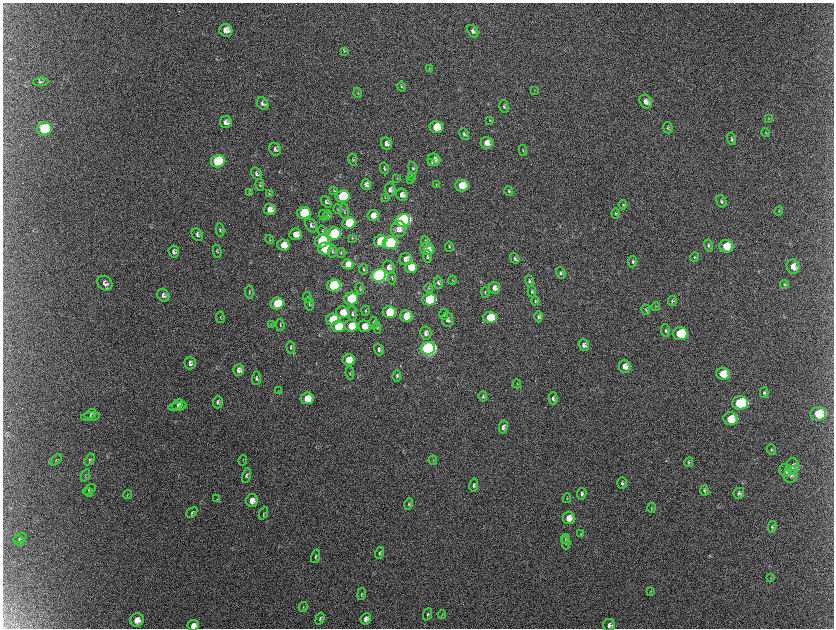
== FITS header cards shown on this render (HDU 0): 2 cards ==
NAXIS1  =                 1663 / length of data axis 1
NAXIS2  =                 1252 / length of data axis 2

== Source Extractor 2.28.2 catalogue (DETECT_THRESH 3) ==
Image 1663 x 1252 px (HDU 0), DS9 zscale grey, zoomed out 1/2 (1 PNG px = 2 x 2 image px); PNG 836 x 630 px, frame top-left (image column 2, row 1251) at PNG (3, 3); each listed source drawn as its Kron ellipse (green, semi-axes under 4 px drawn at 4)
Background 2220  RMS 34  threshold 103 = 3 sigma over >= 5 px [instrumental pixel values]
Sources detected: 221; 9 cannot appear on this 1/2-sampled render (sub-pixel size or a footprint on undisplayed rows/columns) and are neither listed nor drawn; the other 212 listed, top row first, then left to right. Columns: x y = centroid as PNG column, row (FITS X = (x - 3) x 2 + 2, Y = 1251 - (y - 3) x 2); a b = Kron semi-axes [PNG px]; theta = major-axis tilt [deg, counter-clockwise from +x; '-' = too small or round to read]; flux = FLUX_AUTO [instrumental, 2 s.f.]
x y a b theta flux
226 30 6 6 - 5.4e+04
473 31 7 4 -54 2.2e+04
344 51 3 3 - 4.8e+03
429 68 3 2 - 3.2e+03
41 82 7 3 4 8.5e+03
401 86 5 3 - 7.8e+03
534 90 3 2 - 3.1e+03
358 93 5 3 - 6.3e+03
646 102 7 6 - 4.2e+04
263 103 7 5 -55 1.9e+04
504 106 6 4 -78 1.3e+04
769 119 4 3 - 4.8e+03
490 120 4 3 - 5.3e+03
226 122 6 6 - 3.4e+04
436 127 6 6 - 1.7e+05
668 128 5 4 - 1.1e+04
44 129 7 6 - 4.8e+05
766 133 4 2 - 5.1e+03
464 134 6 4 -65 1.4e+04
732 139 6 4 -72 1.5e+04
487 143 6 6 - 5.2e+04
386 144 6 5 - 2.8e+04
275 149 7 5 -58 1.9e+04
523 151 5 3 - 6.8e+03
353 160 6 4 -79 8.6e+03
434 160 6 6 - 3.7e+04
218 161 7 6 - 6.4e+05
432 162 4 3 - 5.1e+03
384 168 6 3 -78 7.9e+03
413 168 6 3 -68 9.2e+03
256 174 7 4 -61 1.6e+04
411 176 4 3 - 7.4e+03
397 178 3 2 - 3.8e+03
410 180 3 2 - 3.3e+03
366 184 5 5 - 2.9e+04
436 184 3 2 - 3.9e+03
260 185 6 3 -79 7.5e+03
462 185 6 6 - 1.3e+05
390 190 7 5 -88 2.3e+04
334 191 3 3 - 6.4e+03
509 191 5 4 - 1.0e+04
249 193 3 3 - 4.4e+03
269 193 4 3 - 4.5e+03
402 195 6 5 - 3.5e+04
342 196 7 6 - 4.7e+05
385 198 3 3 - 4.5e+03
721 201 6 5 - 1.7e+04
326 202 7 4 -53 1.6e+04
623 205 4 4 - 8.6e+03
270 209 6 5 - 5.2e+04
337 209 5 2 - 4.5e+03
344 211 8 2 -84 8.4e+03
779 211 4 3 - 6.1e+03
304 213 7 6 - 3.4e+05
616 213 5 4 - 9.0e+03
323 215 5 3 - 6.4e+03
328 215 5 4 - 1.2e+04
373 215 5 5 - 6.1e+04
403 220 7 6 - 1.9e+06
349 223 6 6 - 2.7e+05
311 225 7 5 -59 1.8e+04
398 229 8 8 - 6.0e+04
220 230 7 3 -79 8.3e+03
322 231 5 3 - 8.1e+03
295 234 6 6 - 7.1e+04
334 234 7 6 - 7.3e+05
197 235 7 5 -55 1.8e+04
352 238 4 2 - 4.6e+03
269 239 4 2 - 4.4e+03
322 241 7 6 - 6.8e+05
380 241 6 5 - 2.6e+05
426 242 6 4 -67 1.4e+04
390 243 7 6 - 1.2e+06
283 245 6 5 - 9.4e+04
709 245 6 4 -75 1.5e+04
726 246 7 6 - 1.6e+05
449 247 5 3 - 7.6e+03
325 249 7 6 - 4.6e+05
427 249 7 6 - 1.1e+05
174 251 6 5 - 2.1e+04
217 251 6 4 -78 9.3e+03
332 251 7 2 88 7.1e+03
341 253 5 2 - 5.6e+03
427 257 6 4 -86 1.6e+04
694 257 4 4 - 7.6e+03
515 258 6 4 -68 1.4e+04
406 259 6 6 - 4.1e+04
633 261 6 4 85 1.4e+04
348 264 5 5 - 6.6e+04
389 267 7 6 - 3.0e+04
411 267 6 5 - 1.5e+05
793 267 7 6 - 5.8e+04
363 269 5 2 - 6.5e+03
561 273 5 4 - 1.5e+04
379 275 7 6 - 3.2e+06
392 278 6 3 -82 8.1e+03
452 280 4 2 - 4.6e+03
529 281 5 3 - 1.2e+04
105 283 8 6 -43 2.6e+04
438 283 6 4 -75 1.5e+04
784 284 4 4 - 9.2e+03
334 285 7 6 - 7.8e+05
429 288 4 3 - 6.3e+03
495 288 6 5 - 3.7e+04
360 289 6 3 -81 7.4e+03
532 291 6 3 -83 8.9e+03
249 292 7 3 -83 8.7e+03
485 292 5 3 - 7.1e+03
163 295 7 5 -56 2.2e+04
307 297 5 2 - 4.5e+03
351 299 7 6 - 3.1e+05
429 299 7 6 - 4.1e+05
535 301 4 3 - 6.4e+03
672 301 5 4 - 1.2e+04
277 303 6 6 - 3.1e+05
309 304 6 3 -79 1.0e+04
656 307 4 3 - 5.4e+03
646 310 5 4 - 8.2e+03
366 311 5 2 - 6.0e+03
343 312 6 6 - 9.8e+04
389 312 6 6 - 2.5e+05
352 314 7 4 -84 1.9e+04
444 314 5 3 - 7.2e+03
406 316 6 6 - 1.2e+05
220 317 6 2 -82 4.3e+03
490 317 7 5 -1 2.0e+05
538 317 6 4 -90 1.7e+04
333 319 6 5 - 2.9e+05
447 320 7 5 -80 2.6e+04
374 323 6 3 89 8.0e+03
271 325 4 2 - 4.1e+03
280 325 6 2 -89 7.6e+03
338 326 6 6 - 2.6e+05
351 326 6 6 - 1.2e+05
364 326 6 6 - 7.6e+04
377 328 6 3 -85 7.5e+03
666 331 6 4 -84 1.5e+04
426 333 6 5 - 2.6e+04
680 333 7 6 - 2.9e+05
584 345 6 5 - 2.2e+04
291 347 6 3 -88 9.9e+03
428 348 7 6 - 2.7e+06
379 349 6 4 -72 2.1e+04
348 360 6 5 - 1.1e+05
190 363 6 5 - 2.3e+04
625 366 6 6 - 5.0e+04
239 370 6 5 - 3.1e+04
350 373 7 3 -82 6.7e+03
723 374 7 6 - 1.2e+05
397 376 6 3 84 1.2e+04
256 378 7 4 88 1.4e+04
517 384 4 2 - 3.4e+03
278 390 3 2 - 2.4e+03
764 393 5 4 - 1.1e+04
483 396 5 4 - 9.5e+03
307 398 6 6 - 1.3e+05
553 398 6 4 88 1.7e+04
218 402 6 5 - 1.7e+04
740 403 8 6 1 6.9e+05
177 404 6 2 32 1.0e+04
177 406 9 4 11 1.7e+04
90 414 6 3 35 8.8e+03
818 414 8 7 - 1.7e+05
90 417 9 3 7 1.1e+04
730 419 7 6 - 1.5e+05
503 427 6 4 78 2.2e+04
771 450 5 4 - 1.1e+04
89 459 6 3 56 9.6e+03
56 460 7 3 42 8.7e+03
243 460 5 2 - 3.7e+03
433 460 4 2 - 4.7e+03
689 462 5 4 - 8.2e+03
793 466 8 6 -89 3.7e+04
786 471 6 6 - 3.8e+04
86 475 6 2 66 5.7e+03
246 475 7 4 76 1.4e+04
791 475 8 6 75 3.2e+04
622 483 6 4 88 1.5e+04
474 485 7 4 79 1.6e+04
89 489 7 2 30 6.5e+03
704 490 5 4 - 1.2e+04
89 492 4 3 - 5.4e+03
739 493 5 5 - 1.8e+04
582 494 6 4 79 1.7e+04
127 495 4 2 - 4.3e+03
567 498 5 4 - 7.1e+03
217 499 3 2 - 4.4e+03
252 500 6 6 - 5.2e+04
409 504 5 3 - 8.1e+03
652 508 5 3 - 6.0e+03
192 512 6 3 44 9.7e+03
263 513 6 3 65 7.2e+03
569 518 6 6 - 7.0e+04
772 527 6 4 76 1.1e+04
581 534 4 3 - 5.3e+03
20 538 7 3 21 9.8e+03
565 539 5 3 - 8.4e+03
19 541 6 4 -50 9.2e+03
566 543 6 3 89 1.2e+04
379 553 6 3 74 8.7e+03
315 556 7 3 73 1.1e+04
771 578 4 2 - 4.0e+03
651 591 4 2 - 3.9e+03
361 594 6 3 78 7.0e+03
303 607 5 3 - 5.6e+03
428 614 6 3 68 9.4e+03
442 614 4 2 - 4.5e+03
320 619 6 3 70 1.0e+04
366 619 6 5 - 3.3e+04
137 620 7 6 - 5.6e+04
193 625 5 5 - 4.6e+04
609 625 6 6 - 2.8e+04
At the frame edge (FLAGS 8, measured only in part): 1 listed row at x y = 193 625
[9 sub-pixel or undisplayed-footprint detections neither listed nor drawn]